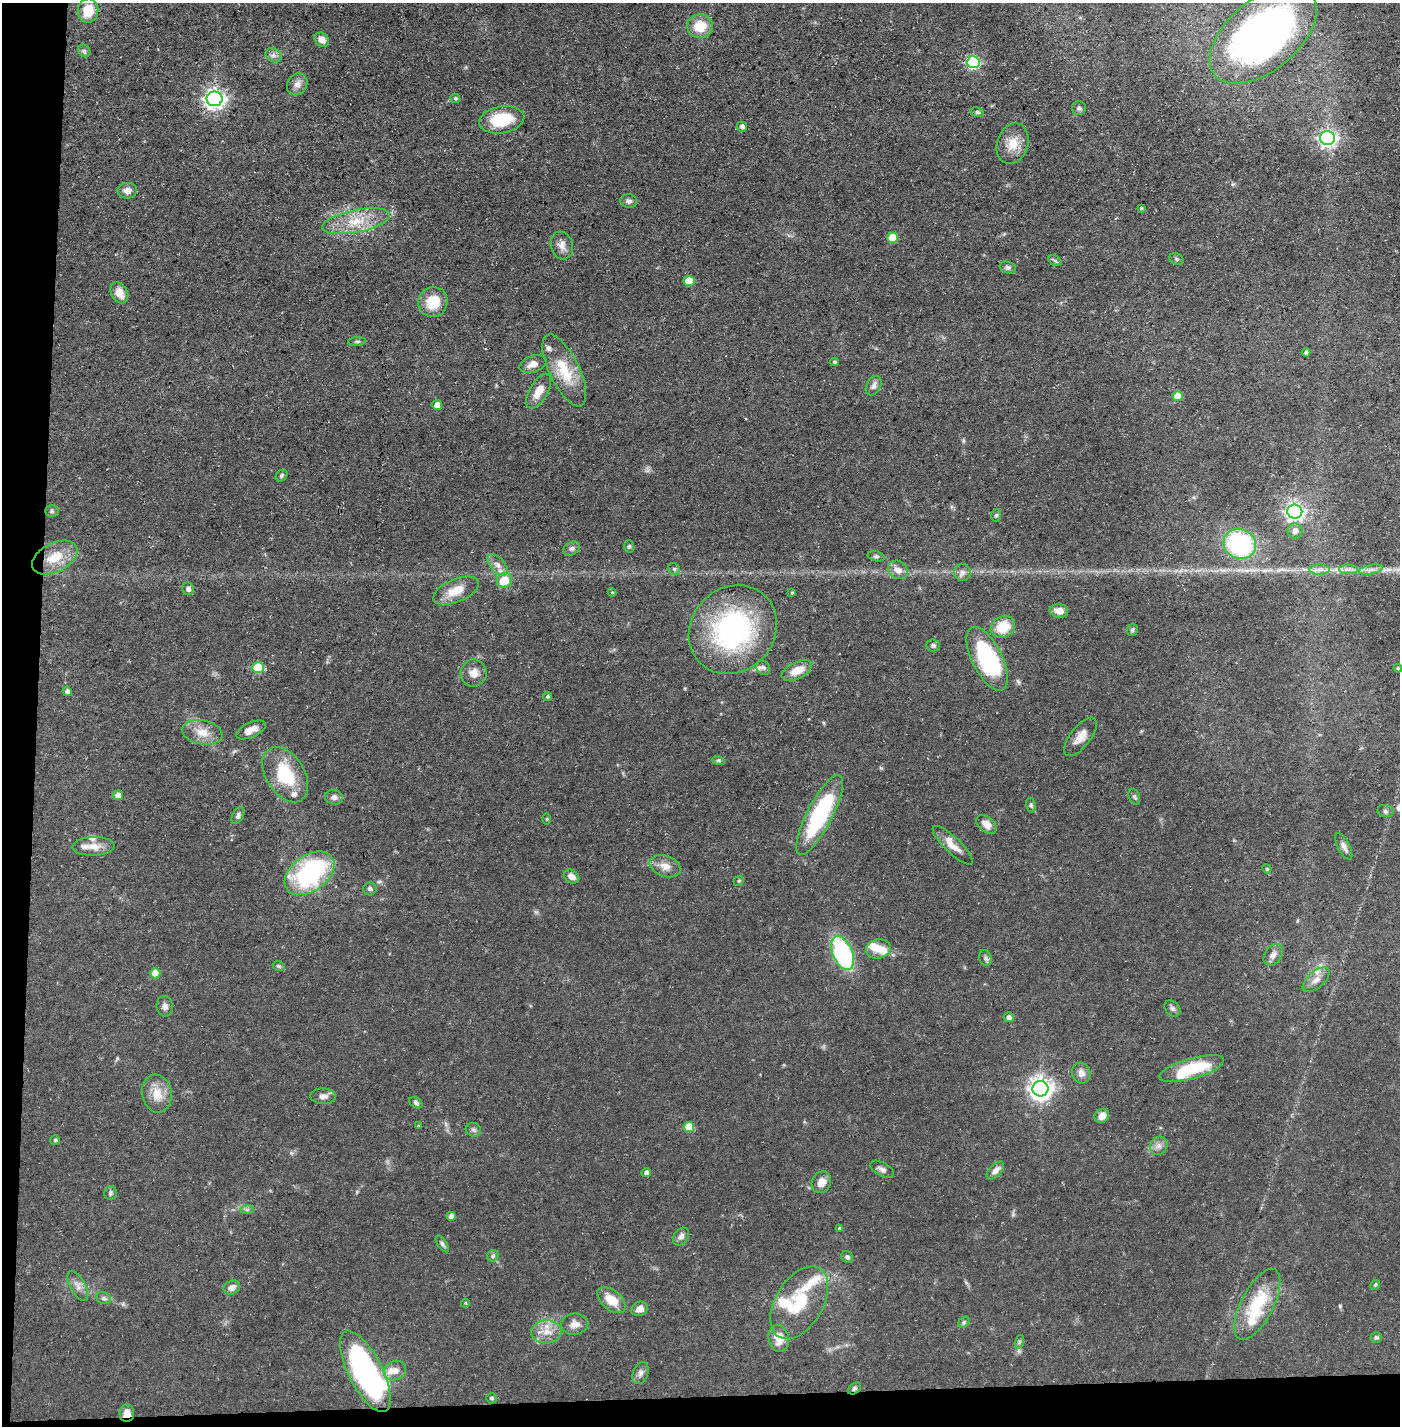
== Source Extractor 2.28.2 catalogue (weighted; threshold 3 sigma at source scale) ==
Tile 7 of 3 x 3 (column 1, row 3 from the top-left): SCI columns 25-1422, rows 1-1424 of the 4243 x 4273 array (HDU 1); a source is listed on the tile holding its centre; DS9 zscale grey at full resolution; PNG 1402 x 1428 px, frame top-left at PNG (2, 3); each listed source drawn as its Kron ellipse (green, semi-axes under 4 px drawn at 4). Shown black and unused: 5% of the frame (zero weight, under 3 of 5 exposures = <1% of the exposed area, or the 3 px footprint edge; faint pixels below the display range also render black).
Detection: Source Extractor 2.28.2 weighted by HDU 2 'WHT'; one run over the whole footprint, this tile lists its part. Background 0.0545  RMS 0.004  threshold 0.0181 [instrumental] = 3 sigma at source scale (4.5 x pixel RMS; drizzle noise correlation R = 1.50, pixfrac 1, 0.05/0.05 arcsec/px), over >= 5 px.
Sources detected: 165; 3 inside a brighter object's white glare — neither listed nor drawn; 12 inside a brighter listed object's ellipse — not listed separately; the other 150 listed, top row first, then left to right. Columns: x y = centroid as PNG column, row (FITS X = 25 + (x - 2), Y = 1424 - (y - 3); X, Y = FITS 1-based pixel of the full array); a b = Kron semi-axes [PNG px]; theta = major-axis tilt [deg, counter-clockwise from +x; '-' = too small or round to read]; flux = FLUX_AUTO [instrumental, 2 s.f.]
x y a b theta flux
88 11 12 10 77 9.1
700 26 13 12 - 8.7
1263 35 63 35 40 190
322 40 8 6 -40 3.1
84 51 7 5 -46 0.84
274 55 8 6 -35 1.4
973 62 6 6 - 46
297 84 11 9 55 2.5
455 98 5 4 - 0.71
215 99 8 7 - 210
1079 108 7 7 - 1
977 112 7 4 -9 0.79
502 120 23 13 9 16
742 127 5 5 - 1.4
1327 138 7 7 - 130
1013 144 21 15 70 6.7
127 191 9 8 - 2.5
629 201 8 7 - 1.3
1141 208 3 3 - 0.47
356 221 34 11 11 11
893 238 5 5 - 10
562 245 14 11 -71 3
1176 259 7 5 -24 0.76
1055 261 7 5 -31 0.73
1008 268 8 6 -18 1
689 281 5 5 - 9.7
119 293 11 8 -60 4.3
433 302 15 14 - 9.4
357 341 9 4 5 0.78
1306 353 4 4 - 0.98
834 362 4 3 - 0.63
533 364 14 8 18 3.3
564 370 39 15 -64 14
874 386 10 7 60 1.8
539 391 19 9 60 4.9
1178 396 5 5 - 6.6
437 405 5 5 - 3.3
281 476 6 5 - 0.82
52 511 7 5 -1 0.79
1295 512 7 7 - 150
996 515 6 5 - 0.69
1295 531 7 7 - 2.3
1240 544 16 15 - 52
629 547 6 5 - 0.72
572 548 9 6 30 1.1
876 556 9 5 -13 0.81
55 558 24 14 27 11
498 565 13 7 -47 2.4
674 569 6 5 - 0.86
1349 569 9 5 0 1.6
898 570 10 8 -36 3.1
1319 570 10 5 1 2
1371 570 12 4 11 1.9
962 573 8 8 - 1.6
504 580 8 7 - 7.7
188 589 6 6 - 1.4
456 591 24 11 22 7.1
612 592 4 4 - 0.41
792 593 4 3 - 0.52
1059 611 9 6 -11 3.5
1003 627 13 10 31 11
733 630 47 41 46 74
1132 630 6 5 - 0.64
933 645 7 6 - 0.99
987 659 35 15 -63 50
258 668 6 5 - 17
763 668 8 6 -50 1.2
1398 668 4 4 - 0.48
797 670 16 8 26 5.8
474 673 13 13 - 3.6
67 691 4 4 - 1.2
548 696 4 4 - 0.67
251 730 16 7 25 3.9
202 732 20 12 -10 5.8
1080 737 23 10 52 4.4
718 760 6 4 -18 0.62
285 775 30 19 -58 19
118 795 5 5 - 2.9
334 797 9 7 -7 1.7
1134 797 8 5 -68 0.75
1031 805 7 5 -79 0.82
1385 811 8 6 -15 0.89
820 815 44 12 63 46
238 816 9 5 62 1.2
547 819 6 4 -90 0.43
986 824 11 7 -40 3.5
953 845 26 8 -44 4.6
94 846 21 9 2 4.3
1344 846 14 6 -62 1.8
665 866 16 10 -19 3.8
1267 869 5 3 - 0.38
310 873 28 18 36 55
571 876 8 6 -35 2.5
739 881 5 4 - 0.54
370 889 6 6 - 0.87
878 949 12 9 12 4.4
843 953 18 10 -67 50
1273 955 12 8 56 2.4
985 958 8 6 -76 1
279 966 6 4 -12 0.62
155 973 5 5 - 7.6
1316 980 16 8 42 2.9
165 1006 10 8 -82 1.8
1172 1009 9 7 -43 1.2
1009 1017 5 5 - 1.4
1192 1069 33 10 16 20
1081 1073 10 9 - 2.5
1041 1089 8 7 - 300
157 1094 19 15 -80 6.5
323 1096 13 8 -3 2.2
416 1103 7 5 -34 0.92
1102 1116 8 6 39 3.2
418 1126 4 3 - 0.46
689 1127 5 5 - 11
473 1130 8 7 - 1.1
55 1140 5 5 - 0.59
1159 1146 9 8 - 2
882 1169 13 6 -29 1.7
995 1171 11 6 46 2.5
646 1172 5 4 - 1.5
821 1182 11 9 61 3.5
110 1193 7 6 - 1
247 1210 7 4 1 0.84
451 1216 4 4 - 2.5
839 1228 4 3 - 0.35
681 1237 10 7 54 1.8
442 1244 9 4 -56 0.96
493 1256 6 5 - 0.8
847 1257 6 5 - 1
1375 1285 5 4 - 0.49
78 1286 17 7 -62 2.7
232 1287 8 7 - 2.3
104 1298 7 6 - 0.96
611 1300 17 9 -39 7
465 1303 4 4 - 0.42
799 1303 40 23 59 21
1257 1304 39 16 63 21
640 1309 8 7 - 2.7
964 1322 6 4 45 0.75
574 1324 14 10 4 3
546 1332 15 11 3 5.3
779 1338 13 10 -77 5.8
1376 1338 6 5 - 0.77
1019 1342 7 4 72 0.78
365 1371 45 17 -63 95
395 1371 11 9 26 3.1
641 1373 11 7 70 1.7
854 1388 7 5 40 0.84
491 1398 5 5 - 0.86
127 1413 8 7 - 3.7
Overlapping masked pixels (flux is a lower limit): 3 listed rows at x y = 820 815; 854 1388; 127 1413